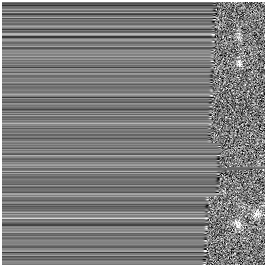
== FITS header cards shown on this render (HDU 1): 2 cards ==
NAXIS1  =                  263
NAXIS2  =                  263

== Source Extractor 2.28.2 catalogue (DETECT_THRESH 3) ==
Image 263 x 263 px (HDU 1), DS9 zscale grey, 1 PNG px = 1 image px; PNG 267 x 267 px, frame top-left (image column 1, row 263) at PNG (2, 2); no overlay
Background -0.0236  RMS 0.04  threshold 0.119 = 3 sigma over >= 5 px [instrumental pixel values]
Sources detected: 4; all 4 listed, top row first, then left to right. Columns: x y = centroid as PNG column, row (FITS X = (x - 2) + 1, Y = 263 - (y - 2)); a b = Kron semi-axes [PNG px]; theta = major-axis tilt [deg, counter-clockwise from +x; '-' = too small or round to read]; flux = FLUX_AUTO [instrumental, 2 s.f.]
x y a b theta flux
239 37 9 6 -40 7.2
239 63 11 7 -79 11
257 214 12 10 66 17
237 224 14 9 -51 16